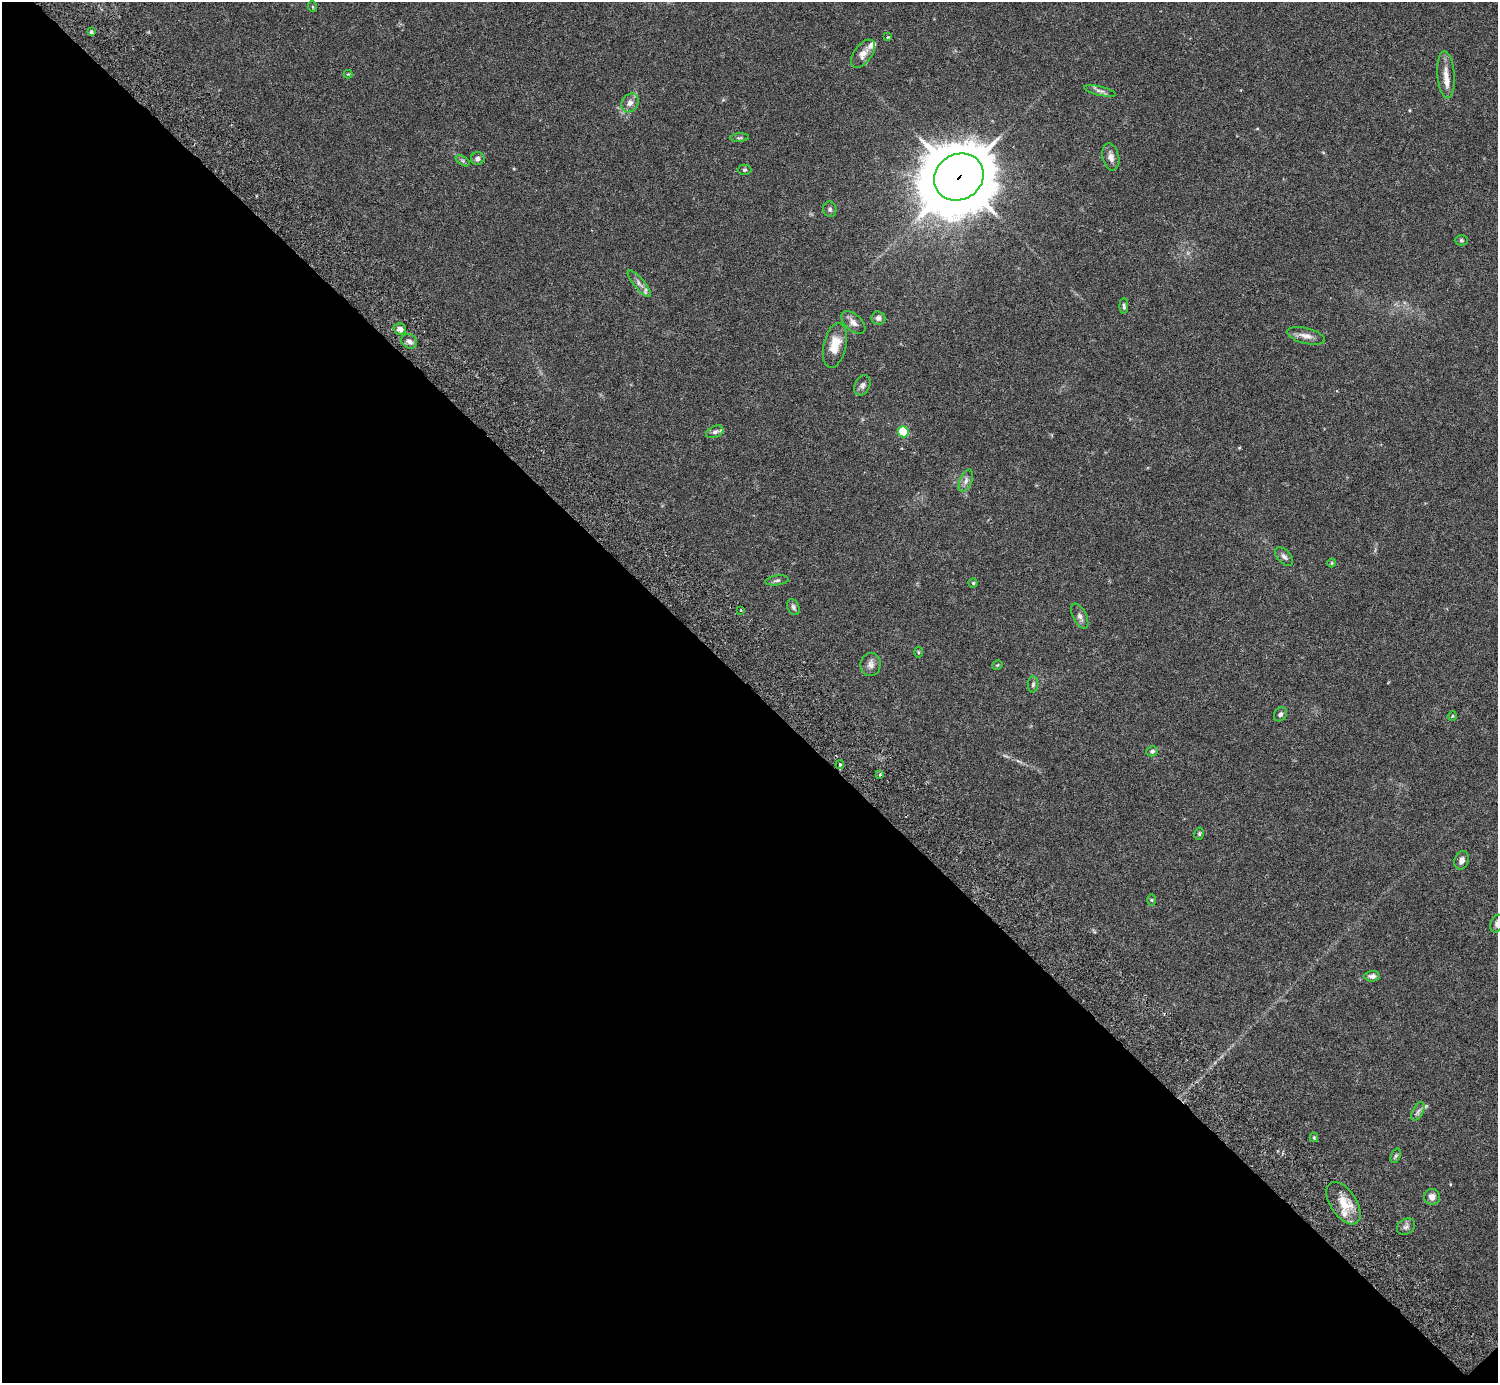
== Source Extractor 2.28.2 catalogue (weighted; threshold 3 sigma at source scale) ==
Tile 14 of 4 x 4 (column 2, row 4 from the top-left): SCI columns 1541-3036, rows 206-1586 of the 6074 x 6074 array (HDU 1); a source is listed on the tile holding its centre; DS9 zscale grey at full resolution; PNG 1500 x 1385 px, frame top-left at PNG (2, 2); each listed source drawn as its Kron ellipse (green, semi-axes under 4 px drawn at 4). Shown black and unused: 50% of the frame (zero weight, under 3 of 6 exposures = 3% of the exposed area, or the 3 px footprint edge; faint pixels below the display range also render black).
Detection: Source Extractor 2.28.2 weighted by HDU 2 'WHT'; one run over the whole footprint, this tile lists its part. Background 0.0222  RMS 0.0021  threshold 0.00877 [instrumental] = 3 sigma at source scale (4.09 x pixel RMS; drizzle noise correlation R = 1.36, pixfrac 0.8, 0.05/0.05 arcsec/px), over >= 5 px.
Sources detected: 58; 1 cosmic-ray / hot-pixel residue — neither listed nor drawn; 2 inside a brighter listed object's ellipse — not listed separately; the other 55 listed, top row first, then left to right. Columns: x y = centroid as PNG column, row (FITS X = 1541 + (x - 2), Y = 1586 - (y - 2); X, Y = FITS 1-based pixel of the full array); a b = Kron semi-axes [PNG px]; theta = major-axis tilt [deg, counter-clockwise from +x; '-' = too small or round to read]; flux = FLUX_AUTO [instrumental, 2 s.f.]
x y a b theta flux
313 7 5 3 - 0.19
91 32 3 3 - 0.4
888 37 3 3 - 0.25
863 54 16 9 53 1.7
348 74 4 4 - 0.16
1446 75 23 8 -86 2.4
1100 91 16 4 -13 0.8
630 103 10 8 54 1.1
740 138 9 4 3 0.34
1111 157 14 8 -77 1.3
478 159 7 6 - 0.62
463 161 7 4 -31 0.37
745 170 7 5 1 0.37
959 177 26 22 33 1500
830 209 8 6 -78 0.54
1461 240 7 5 0 0.31
639 284 17 5 -50 1.1
1124 306 8 4 -89 0.38
878 318 7 6 - 0.73
853 322 14 8 -40 1.3
400 329 6 5 - 0.99
1306 336 19 8 -14 1.5
409 341 8 7 - 0.85
835 345 23 11 77 3.8
862 385 10 7 64 0.75
715 432 9 5 22 0.58
903 432 5 5 - 12
966 481 12 6 67 0.87
1284 556 11 6 -46 0.76
1332 563 4 4 - 0.21
777 580 12 5 8 0.5
973 583 4 4 - 0.25
793 607 8 5 -65 0.48
741 610 3 2 - 0.24
1080 616 13 6 -64 0.89
918 652 5 3 - 0.2
871 664 11 10 - 1.1
997 665 6 3 32 0.21
1033 684 8 5 88 0.47
1280 714 8 6 54 0.57
1452 716 5 4 - 0.24
1152 751 6 5 - 0.46
840 764 4 4 - 0.32
880 774 4 4 - 0.29
1199 834 6 5 - 0.31
1462 860 9 7 69 0.82
1151 900 5 4 - 0.21
1497 924 9 6 73 0.61
1372 976 7 5 3 0.87
1418 1111 10 5 63 0.67
1314 1137 5 4 - 0.23
1396 1156 7 4 69 0.34
1432 1197 8 7 - 1.2
1344 1203 24 13 -56 4.4
1406 1227 10 7 33 0.7
Overlapping masked pixels (flux is a lower limit): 1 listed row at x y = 959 177
Isophote crosses this tile's border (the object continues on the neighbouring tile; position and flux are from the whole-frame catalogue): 1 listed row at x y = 1497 924